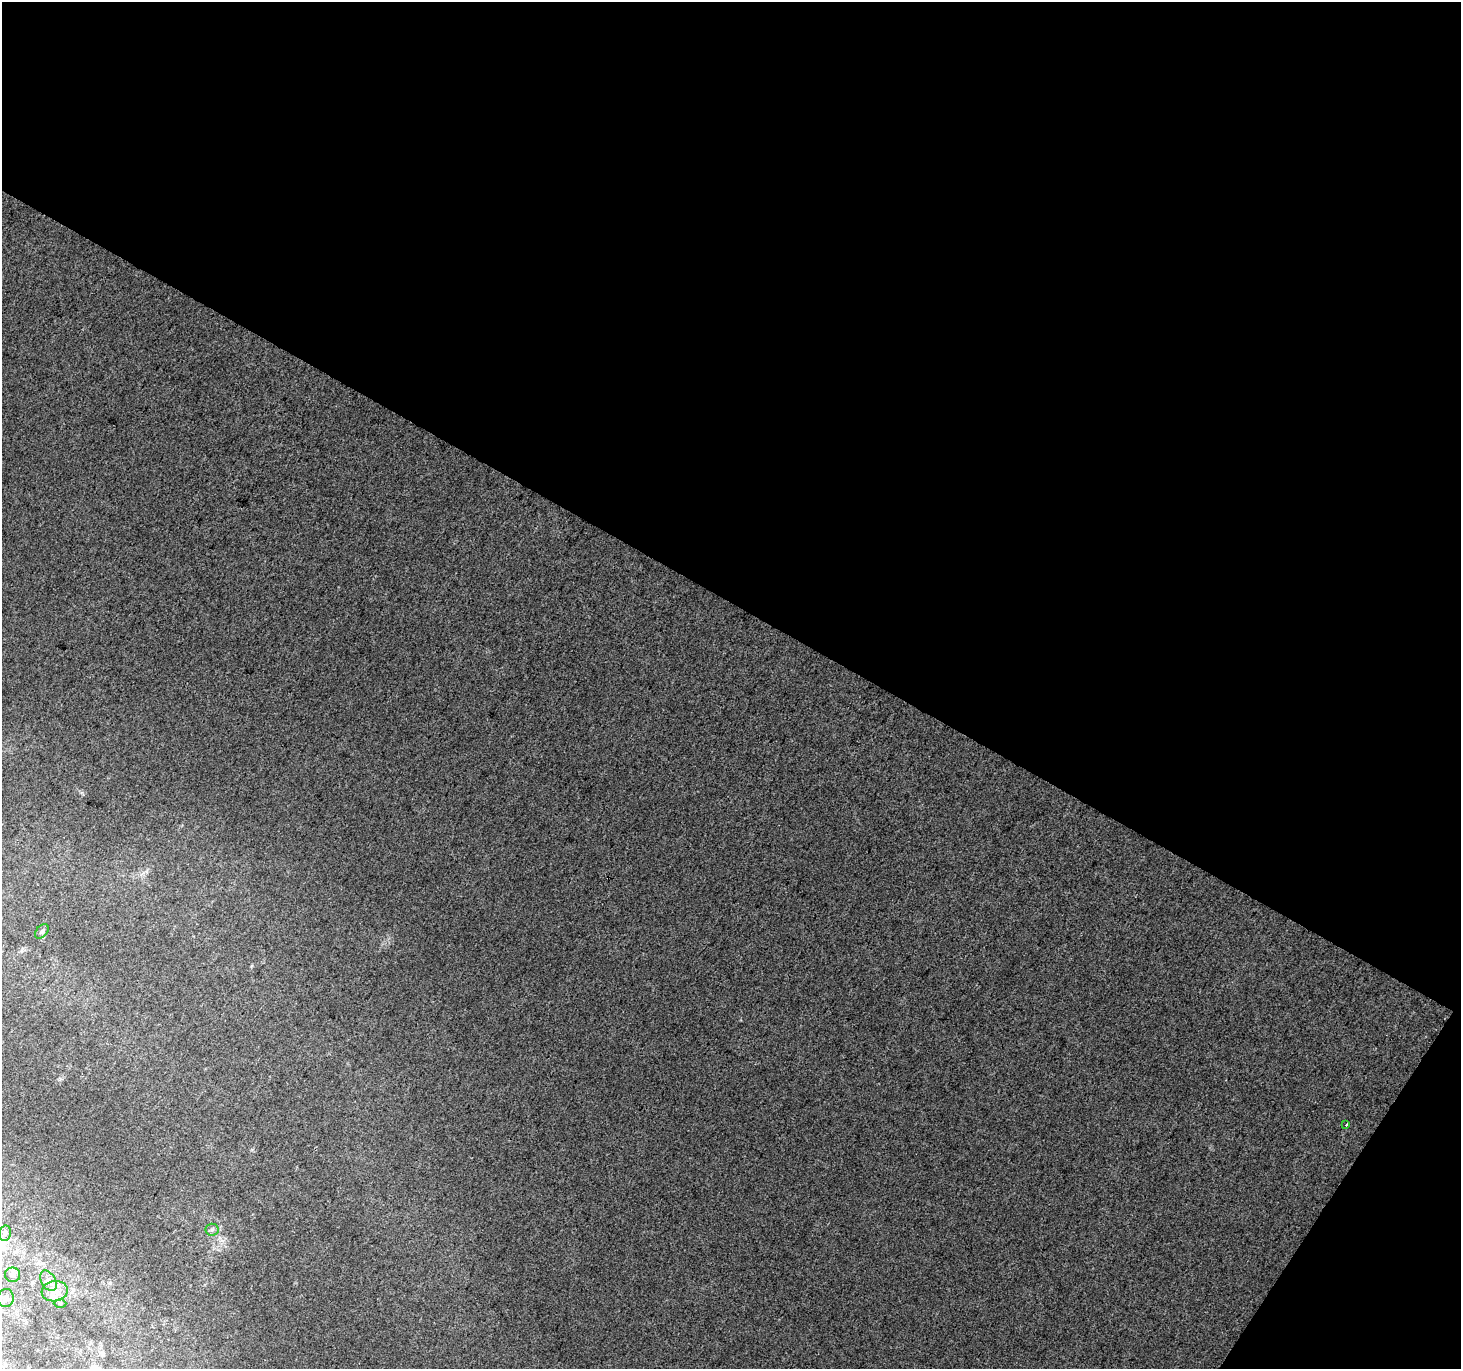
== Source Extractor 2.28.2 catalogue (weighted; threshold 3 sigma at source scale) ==
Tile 2 of 2 x 2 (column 2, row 1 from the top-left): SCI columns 1459-2917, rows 1468-2834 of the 2919 x 2953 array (HDU 1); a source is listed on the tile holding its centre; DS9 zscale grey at full resolution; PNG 1463 x 1371 px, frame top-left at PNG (2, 2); each listed source drawn as its Kron ellipse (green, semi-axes under 4 px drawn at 4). Shown black and unused: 46% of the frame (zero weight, under 3 of 4 exposures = <1% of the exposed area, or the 3 px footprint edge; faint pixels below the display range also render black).
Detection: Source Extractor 2.28.2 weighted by HDU 2 'WHT'; one run over the whole footprint, this tile lists its part. Background 0.0195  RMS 0.0082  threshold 0.0371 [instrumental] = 3 sigma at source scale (4.5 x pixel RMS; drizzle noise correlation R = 1.50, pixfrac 1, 0.0396/0.0396 arcsec/px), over >= 5 px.
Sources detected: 9; all 9 listed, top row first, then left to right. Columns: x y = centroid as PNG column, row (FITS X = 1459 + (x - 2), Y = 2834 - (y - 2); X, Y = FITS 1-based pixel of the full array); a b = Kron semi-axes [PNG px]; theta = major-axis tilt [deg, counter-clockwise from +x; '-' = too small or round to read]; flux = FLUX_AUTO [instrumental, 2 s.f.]
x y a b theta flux
42 931 8 5 48 2
1346 1125 3 3 - 7.8
212 1230 6 6 - 2
5 1233 8 6 76 2.3
13 1275 7 7 - 2.5
48 1281 11 7 -59 4.4
55 1291 13 10 8 8
6 1298 9 8 - 3.5
60 1303 6 4 -2 1.1